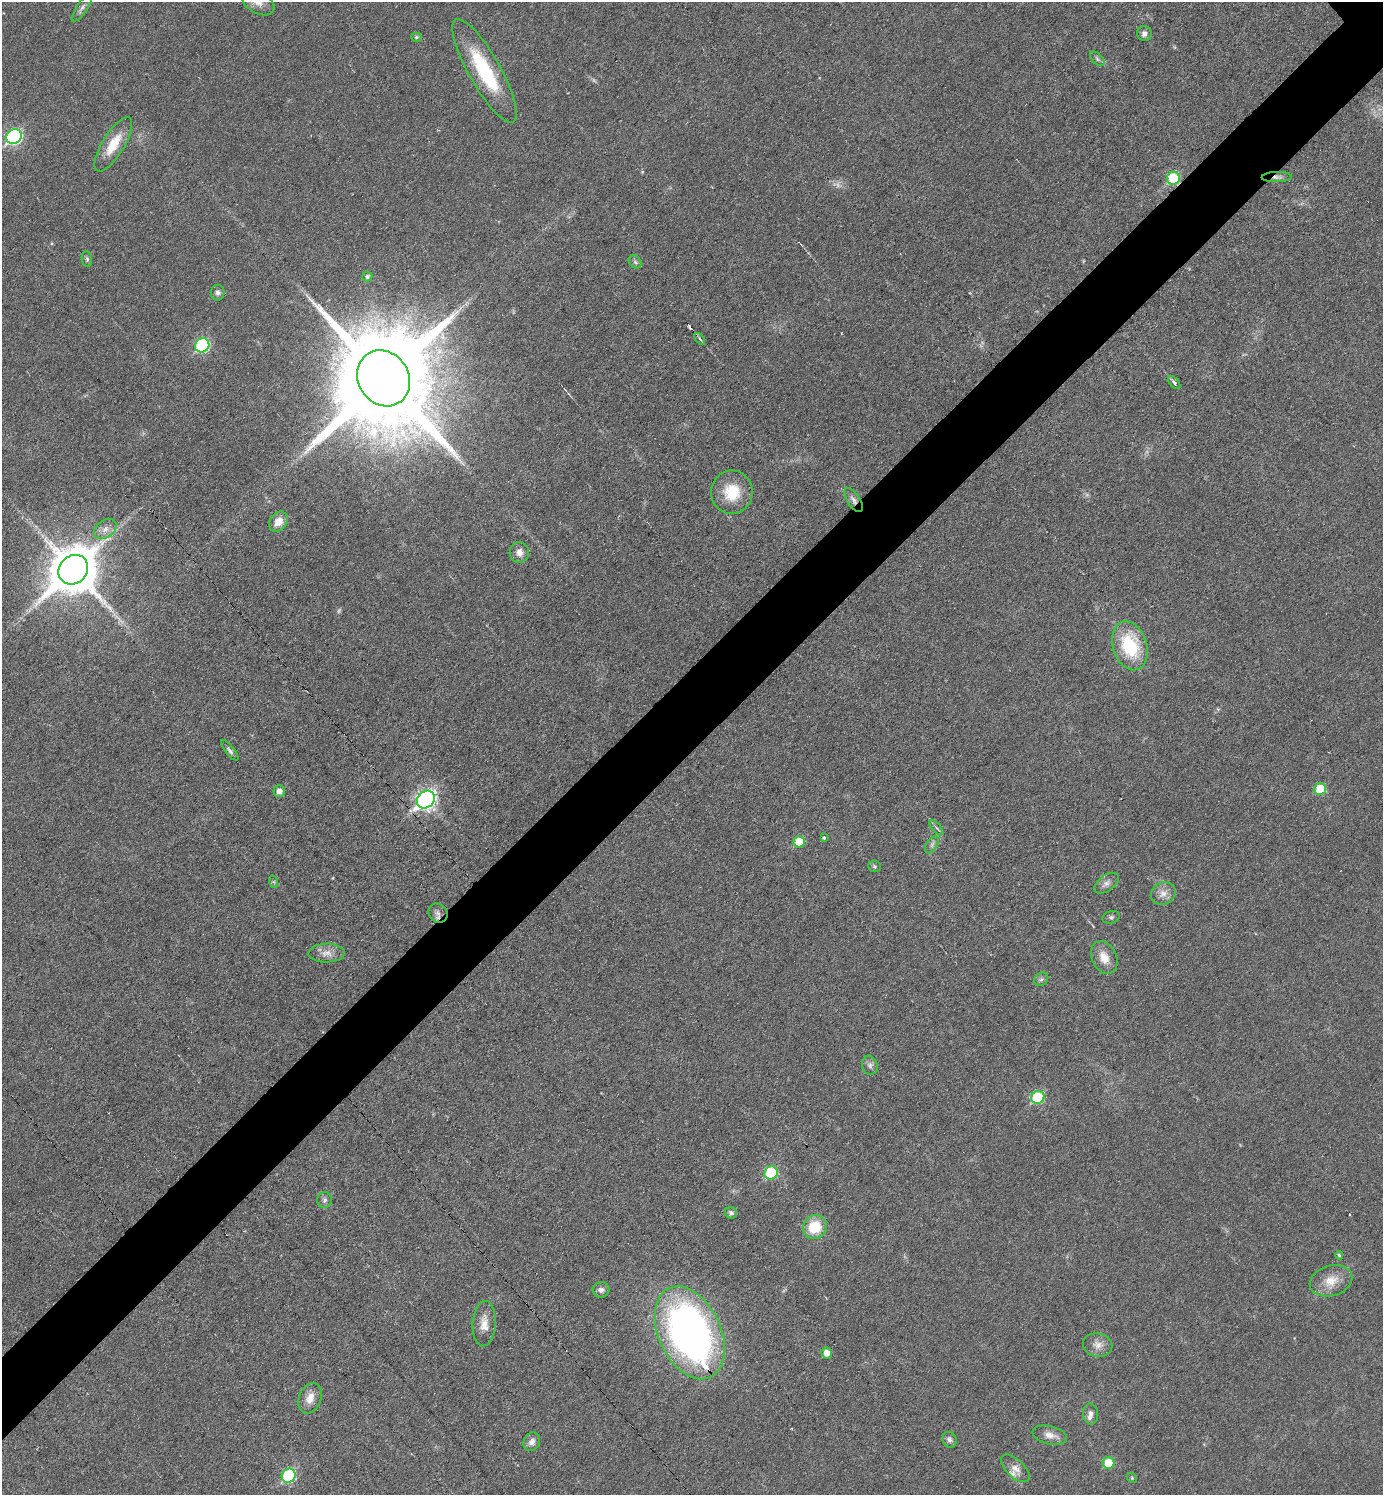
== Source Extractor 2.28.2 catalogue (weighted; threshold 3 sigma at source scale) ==
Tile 7 of 4 x 4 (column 3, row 2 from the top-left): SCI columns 3060-4440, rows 2988-4480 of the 5975 x 5976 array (HDU 1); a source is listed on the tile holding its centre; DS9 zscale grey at full resolution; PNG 1385 x 1497 px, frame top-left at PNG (2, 2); each listed source drawn as its Kron ellipse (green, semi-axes under 4 px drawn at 4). Shown black and unused: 6% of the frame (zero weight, under 3 of 6 exposures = <1% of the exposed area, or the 3 px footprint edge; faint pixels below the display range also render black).
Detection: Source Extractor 2.28.2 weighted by HDU 2 'WHT'; one run over the whole footprint, this tile lists its part. Background 0.0329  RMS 0.0039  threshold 0.016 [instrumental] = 3 sigma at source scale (4.09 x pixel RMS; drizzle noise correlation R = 1.36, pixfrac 0.8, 0.05/0.05 arcsec/px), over >= 5 px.
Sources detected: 71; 3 too faint to see at this stretch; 1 cosmic-ray / hot-pixel residue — neither listed nor drawn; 3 inside a brighter listed object's ellipse — not listed separately; the other 64 listed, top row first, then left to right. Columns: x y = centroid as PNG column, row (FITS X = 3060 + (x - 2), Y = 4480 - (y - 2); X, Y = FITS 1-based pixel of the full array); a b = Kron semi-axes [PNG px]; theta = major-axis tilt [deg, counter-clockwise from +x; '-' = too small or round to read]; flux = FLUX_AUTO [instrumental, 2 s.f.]
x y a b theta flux
258 2 18 11 -31 3.6
82 8 16 5 56 1.5
1144 34 7 7 - 1.5
416 37 5 4 - 0.63
1097 59 9 5 -45 1
485 71 58 16 -60 28
14 136 8 7 - 67
113 144 31 11 58 9.3
1277 177 15 5 2 1.4
1173 178 6 6 - 23
87 259 8 5 -79 0.74
635 262 7 5 -47 0.89
367 276 5 5 - 0.88
218 293 8 7 - 1.2
700 339 7 3 -53 0.6
202 345 7 7 - 35
384 378 29 25 -58 12000
1174 382 8 4 -48 0.91
732 492 21 21 - 12
854 500 14 6 -56 1.8
278 522 11 8 53 4.3
105 529 12 8 37 2.7
519 552 10 9 - 2.7
73 570 16 14 45 1700
1130 646 25 17 -73 22
230 750 13 4 -52 1.1
1320 789 6 6 - 12
279 791 6 5 - 2.4
426 800 9 8 - 150
936 828 9 4 -47 0.78
824 838 4 3 - 0.46
799 842 5 5 - 9.6
932 845 9 5 57 1.1
875 866 6 5 - 0.65
274 882 6 4 -72 0.52
1106 883 14 8 36 1.9
1163 893 13 10 30 3
438 913 10 8 -48 1.7
1111 917 9 6 18 0.89
326 953 18 9 2 3.3
1104 957 17 12 -64 5.1
1041 979 7 6 - 1
870 1065 9 7 -73 1.4
1038 1097 7 6 - 23
771 1173 7 6 - 24
324 1200 8 7 - 1.2
731 1213 6 5 - 1.1
815 1227 12 11 - 12
1339 1255 4 4 - 0.54
1331 1281 21 15 16 6.4
601 1290 8 7 - 1.6
484 1324 23 11 86 4.5
690 1333 49 31 -65 190
1098 1345 15 11 -12 3.1
827 1353 5 5 - 3.5
310 1398 16 11 69 3.8
1091 1414 11 7 -84 1.8
1050 1435 18 9 -13 3.3
950 1440 8 7 - 1.2
532 1442 9 8 - 2.1
1109 1463 6 6 - 9.7
1015 1468 18 9 -44 3.1
289 1476 7 6 - 36
1132 1478 6 4 -47 0.47
Overlapping masked pixels (flux is a lower limit): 3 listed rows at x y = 1277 177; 1173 178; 854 500
Isophote crosses this tile's border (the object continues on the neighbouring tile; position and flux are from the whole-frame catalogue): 1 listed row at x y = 258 2